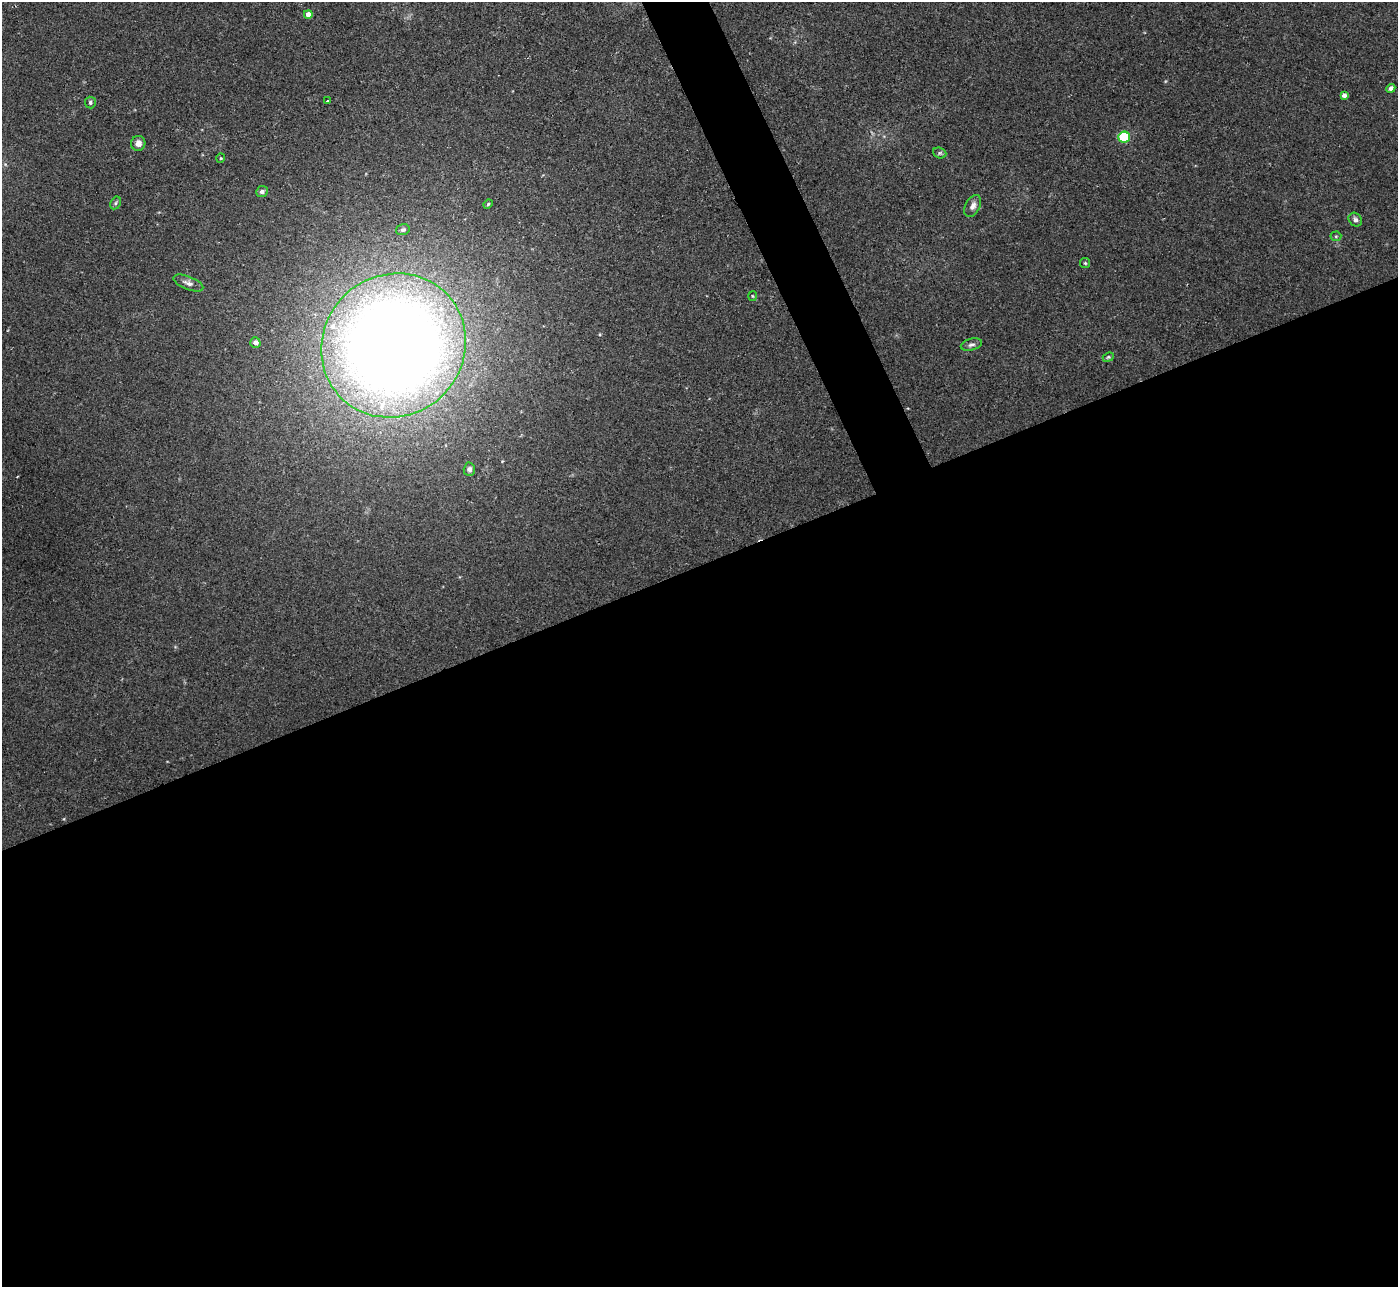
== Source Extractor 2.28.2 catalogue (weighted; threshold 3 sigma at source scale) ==
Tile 15 of 4 x 4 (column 3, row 4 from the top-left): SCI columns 2836-4231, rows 186-1470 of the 5657 x 5637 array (HDU 1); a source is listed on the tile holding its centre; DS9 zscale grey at full resolution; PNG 1400 x 1289 px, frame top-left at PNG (2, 2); each listed source drawn as its Kron ellipse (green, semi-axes under 4 px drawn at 4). Shown black and unused: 58% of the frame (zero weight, under 2 of 3 exposures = <1% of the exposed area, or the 3 px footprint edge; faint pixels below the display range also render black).
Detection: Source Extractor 2.28.2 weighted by HDU 2 'WHT'; one run over the whole footprint, this tile lists its part. Background 0.0422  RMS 0.0074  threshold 0.0332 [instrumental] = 3 sigma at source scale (4.5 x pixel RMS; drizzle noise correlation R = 1.50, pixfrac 1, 0.05/0.05 arcsec/px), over >= 5 px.
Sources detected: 26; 2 inside a brighter listed object's ellipse — not listed separately; the other 24 listed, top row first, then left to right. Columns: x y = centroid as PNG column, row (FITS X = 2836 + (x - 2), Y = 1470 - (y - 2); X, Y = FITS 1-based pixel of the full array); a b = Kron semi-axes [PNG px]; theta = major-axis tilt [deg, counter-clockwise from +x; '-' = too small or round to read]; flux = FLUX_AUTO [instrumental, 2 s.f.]
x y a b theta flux
308 14 4 4 - 7.4
1391 88 4 4 - 3.6
1344 95 4 4 - 3.3
327 101 3 2 - 0.8
90 102 6 5 - 1.5
1124 137 6 5 - 47
138 143 7 7 - 4.4
940 153 7 5 -21 1.4
221 158 4 4 - 0.82
262 192 6 5 - 2.5
116 203 7 5 61 1.3
488 204 5 4 - 0.84
973 206 12 7 62 3.9
1355 220 7 6 - 2.5
403 230 7 5 17 1.5
1336 236 5 5 - 0.97
1085 263 5 5 - 0.99
188 283 16 6 -21 3.6
752 296 5 3 - 0.72
255 343 5 5 - 3.1
394 345 74 70 42 1400
971 345 11 6 15 2.4
1108 357 6 4 21 1.1
469 469 7 5 89 2.3